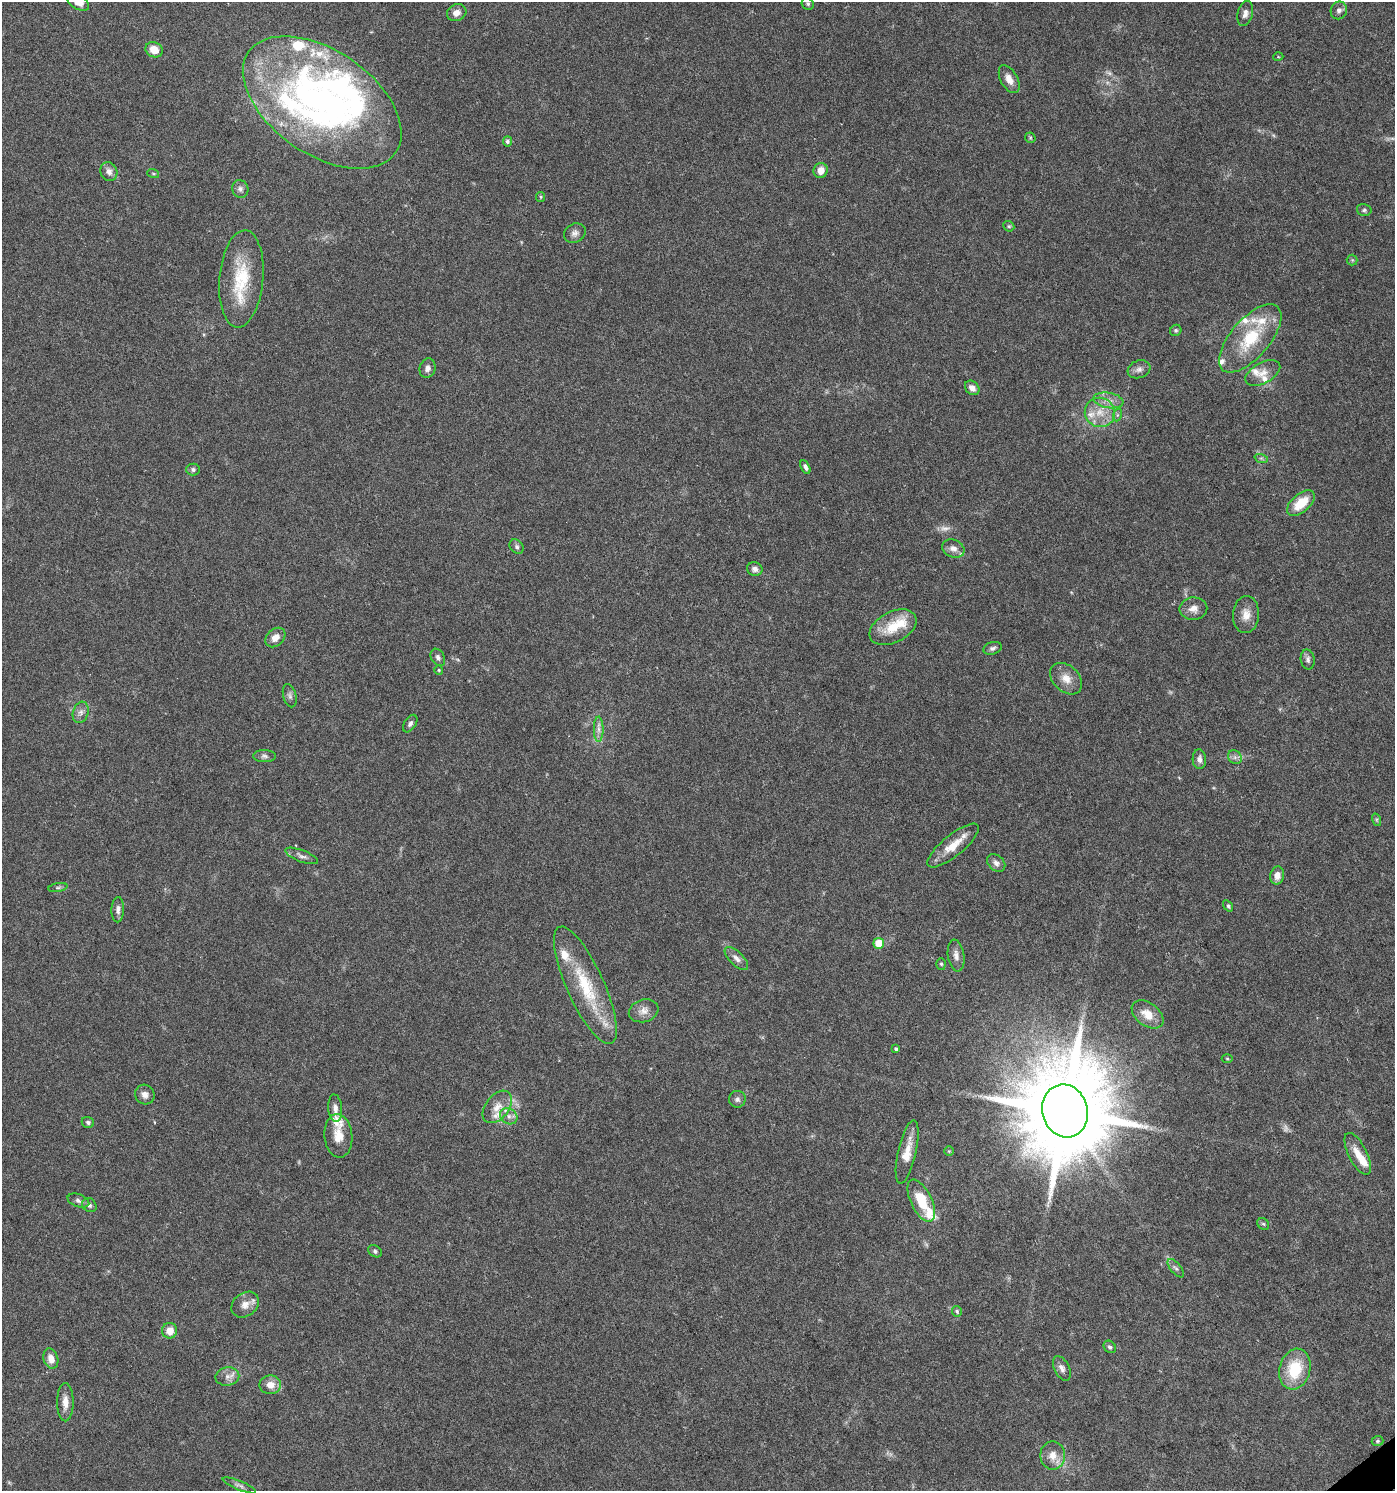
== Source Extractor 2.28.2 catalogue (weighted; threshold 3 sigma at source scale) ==
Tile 6 of 4 x 4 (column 2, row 2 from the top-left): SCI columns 1590-2982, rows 2981-4469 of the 5902 x 5966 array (HDU 1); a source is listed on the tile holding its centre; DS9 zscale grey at full resolution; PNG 1397 x 1493 px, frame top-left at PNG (2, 2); each listed source drawn as its Kron ellipse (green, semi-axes under 4 px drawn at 4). Shown black and unused: <1% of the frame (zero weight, under 5 of 9 exposures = <1% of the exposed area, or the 3 px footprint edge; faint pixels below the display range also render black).
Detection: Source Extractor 2.28.2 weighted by HDU 2 'WHT'; one run over the whole footprint, this tile lists its part. Background 0.0431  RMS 0.0026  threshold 0.0107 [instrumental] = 3 sigma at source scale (4.09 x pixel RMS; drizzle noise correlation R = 1.36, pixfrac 0.8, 0.0396/0.0396 arcsec/px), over >= 5 px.
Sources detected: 122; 4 too faint to see at this stretch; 1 inside a brighter object's white glare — neither listed nor drawn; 17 inside a brighter listed object's ellipse — not listed separately; the other 100 listed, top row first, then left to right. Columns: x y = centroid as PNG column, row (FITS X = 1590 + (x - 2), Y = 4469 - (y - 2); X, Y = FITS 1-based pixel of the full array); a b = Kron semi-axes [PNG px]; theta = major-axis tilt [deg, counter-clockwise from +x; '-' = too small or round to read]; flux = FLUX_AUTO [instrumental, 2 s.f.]
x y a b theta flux
78 2 12 7 -33 2.8
808 4 6 5 - 0.46
1339 10 9 8 - 1
457 13 10 8 26 1.7
1245 13 13 7 75 1.3
154 50 9 7 -26 3.4
1278 57 5 3 - 0.22
1009 79 15 8 -61 2.2
322 102 89 52 -34 110
1030 138 5 5 - 0.33
507 141 5 4 - 0.52
821 170 7 7 - 2.3
109 172 10 8 -62 1.4
153 173 6 4 -20 0.35
240 189 9 8 - 0.91
541 197 5 4 - 0.28
1364 210 7 6 - 0.55
1009 226 6 5 - 0.36
575 233 11 9 29 1.2
1352 260 5 5 - 0.34
241 279 49 22 85 13
1176 330 6 5 - 0.42
1250 338 42 19 49 14
427 368 10 8 74 1.1
1139 369 11 8 20 1.2
1263 373 19 10 29 2.7
972 388 8 6 -45 1.5
1108 400 15 7 -9 2.1
1100 412 15 14 - 4.5
1117 415 7 4 71 0.38
1261 458 7 4 -18 0.45
805 467 7 4 -64 0.76
193 469 6 6 - 0.62
1301 503 16 9 41 6
517 547 8 6 -47 0.65
953 549 11 8 -23 1.5
755 569 8 6 -17 1
1193 609 14 11 2 2
1246 614 18 13 86 2.7
893 627 25 15 27 7.1
275 638 11 8 43 2.1
992 648 9 6 17 0.76
438 657 9 6 -58 0.86
1308 660 10 7 -79 0.82
439 670 4 4 - 0.26
1066 679 18 13 -43 2.9
290 696 12 6 -75 0.82
81 712 11 7 72 1.3
410 724 10 6 57 0.72
599 729 12 5 -89 1.2
264 756 11 6 -1 0.81
1235 757 7 6 - 0.75
1199 759 10 6 -86 1.2
1377 820 6 4 -72 0.37
953 846 32 10 39 4.7
302 856 17 6 -20 1.1
996 863 10 7 -42 1.2
1277 875 9 7 78 1.7
58 888 10 4 11 0.51
1228 906 6 4 -55 0.43
118 910 12 6 88 1.1
879 943 5 5 - 8
956 955 16 8 -81 1.7
736 958 15 6 -44 1.4
941 964 6 5 - 0.36
585 985 64 18 -66 15
644 1011 15 11 17 2
1148 1014 18 11 -37 3.9
896 1049 4 3 - 0.5
1227 1058 5 3 - 0.25
145 1094 10 9 - 1.5
737 1099 8 8 - 0.88
497 1107 18 11 52 3
335 1108 14 7 -85 1.4
1065 1111 27 22 -75 4400
509 1116 9 7 -36 1.2
88 1122 6 5 - 0.58
338 1136 22 14 -84 3.8
949 1151 4 4 - 0.26
907 1152 32 9 77 4.3
1358 1154 23 9 -63 3.5
78 1201 11 6 -19 0.84
921 1201 23 10 -64 7
89 1205 8 6 -40 0.76
1263 1224 6 5 - 0.45
375 1251 7 5 -31 0.55
1176 1268 11 5 -51 0.74
245 1305 15 11 37 2.2
957 1311 5 5 - 0.38
169 1331 8 7 - 2.6
1110 1347 7 5 -46 0.55
51 1359 10 7 -73 2.2
1062 1368 13 7 -63 1.3
1295 1369 21 15 74 9.7
227 1376 12 9 9 1.5
270 1385 11 9 0 2.4
65 1402 19 8 -90 2.3
1377 1441 6 5 - 0.41
1053 1455 14 12 90 2.7
239 1485 18 4 -22 0.86
Isophote crosses this tile's border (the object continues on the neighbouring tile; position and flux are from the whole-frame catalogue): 1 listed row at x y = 78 2